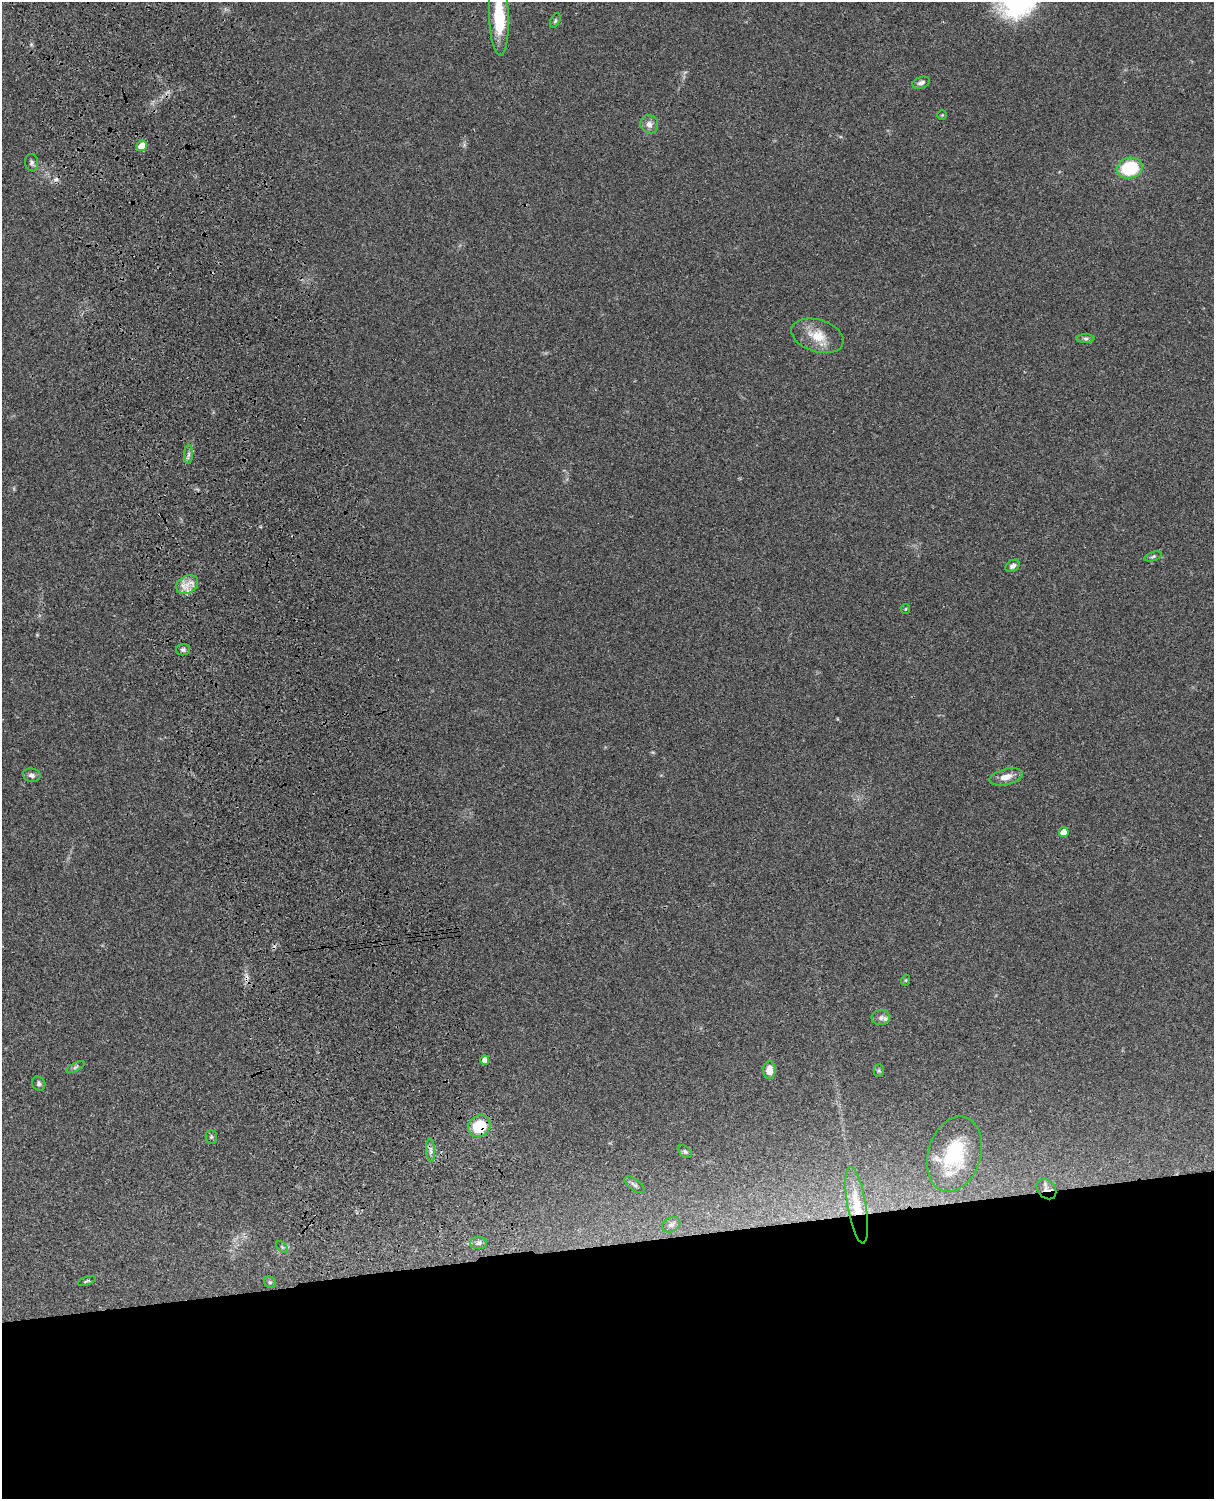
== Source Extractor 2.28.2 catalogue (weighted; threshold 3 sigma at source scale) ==
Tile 11 of 4 x 3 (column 3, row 3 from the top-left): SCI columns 2546-3757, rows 274-1770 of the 5089 x 4925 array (HDU 1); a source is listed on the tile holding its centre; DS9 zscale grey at full resolution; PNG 1216 x 1501 px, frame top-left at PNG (2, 2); each listed source drawn as its Kron ellipse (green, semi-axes under 4 px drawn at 4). Shown black and unused: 17% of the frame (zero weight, under 3 of 4 exposures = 6% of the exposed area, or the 3 px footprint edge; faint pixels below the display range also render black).
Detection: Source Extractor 2.28.2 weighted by HDU 2 'WHT'; one run over the whole footprint, this tile lists its part. Background 0.0807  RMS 0.0059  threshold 0.0267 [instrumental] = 3 sigma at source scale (4.5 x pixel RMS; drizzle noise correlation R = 1.50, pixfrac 1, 0.05/0.05 arcsec/px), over >= 5 px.
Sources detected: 43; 2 cosmic-ray / hot-pixel residue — neither listed nor drawn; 2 inside a brighter listed object's ellipse — not listed separately; the other 39 listed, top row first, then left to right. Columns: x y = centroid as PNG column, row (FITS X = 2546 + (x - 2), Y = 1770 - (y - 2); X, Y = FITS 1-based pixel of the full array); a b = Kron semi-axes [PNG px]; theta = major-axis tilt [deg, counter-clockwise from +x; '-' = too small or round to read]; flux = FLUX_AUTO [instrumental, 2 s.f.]
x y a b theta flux
499 15 41 9 -88 28
555 21 8 4 63 0.98
921 83 9 5 19 1.9
942 115 4 4 - 0.59
649 124 9 8 - 3.6
142 146 5 5 - 8.9
32 163 9 6 -81 1.6
1130 168 13 10 14 31
817 336 27 16 -17 13
1086 339 9 4 -1 1.4
188 454 9 4 89 1.8
1153 556 9 4 19 1
1013 566 8 5 33 2.1
187 584 11 8 29 5.7
905 609 5 4 - 0.71
183 650 7 5 9 1.3
32 775 9 7 -10 2.4
1006 777 17 8 14 6
1064 832 5 5 - 6.4
906 980 5 3 - 0.69
881 1018 9 7 8 2.1
485 1060 5 4 - 3.6
75 1067 10 4 27 1.3
769 1070 8 6 -89 6.9
879 1070 6 5 - 0.98
39 1084 7 6 - 1.4
479 1126 12 10 37 20
211 1137 7 5 90 1.1
430 1150 11 4 -85 2.3
685 1151 8 5 -37 1.3
954 1154 38 26 73 41
634 1185 12 5 -37 1.8
1046 1189 11 8 -46 3.3
857 1205 39 9 -80 13
671 1225 10 7 28 2.2
479 1243 8 6 1 1.9
282 1247 7 4 -45 1
87 1281 9 4 18 0.93
270 1282 6 5 - 1
Overlapping masked pixels (flux is a lower limit): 3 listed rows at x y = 479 1126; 1046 1189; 857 1205
Isophote crosses this tile's border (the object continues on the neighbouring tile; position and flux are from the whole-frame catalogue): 1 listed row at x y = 499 15